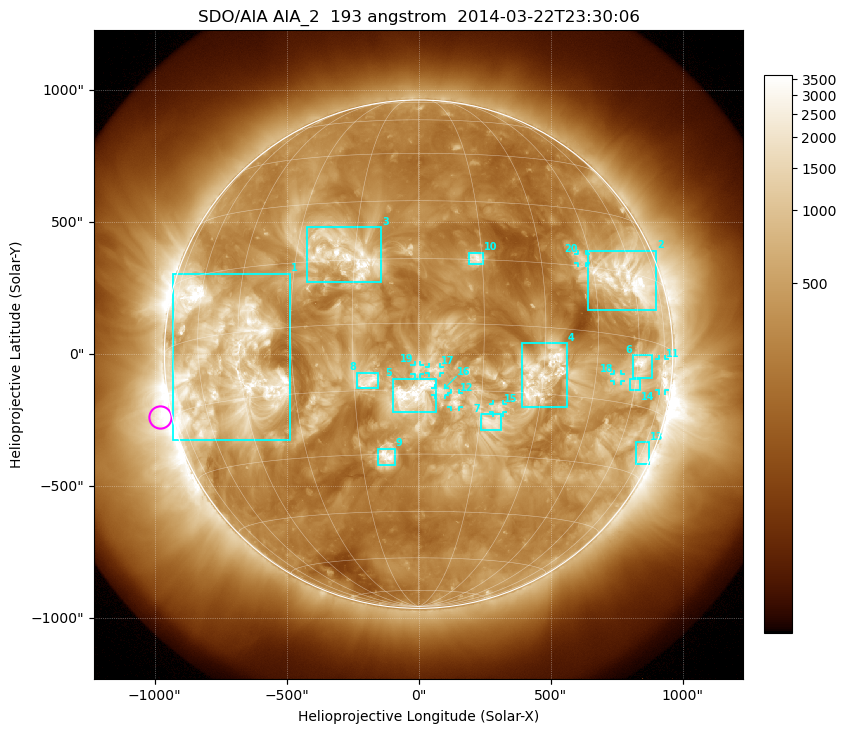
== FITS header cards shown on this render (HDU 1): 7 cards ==
TELESCOP= 'SDO/AIA'
INSTRUME= 'AIA_2'
WAVELNTH=                  193
WAVEUNIT= 'angstrom'
DATE-OBS= '2014-03-22T23:30:06.84'
CTYPE1  = 'HPLN-TAN'
CTYPE2  = 'HPLT-TAN'

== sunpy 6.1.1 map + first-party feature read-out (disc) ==
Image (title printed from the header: SDO/AIA AIA_2  193 angstrom  2014-03-22T23:30:06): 1024 x 1024 px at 2.4 arcsec/px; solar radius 963 arcsec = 401 px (full disc in frame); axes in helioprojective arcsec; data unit not stated in the header (colour bar unlabelled)
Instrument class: DISC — disc imager (sunpy class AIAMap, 193 A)
Bright regions (active regions / flare kernels): reference = the median radial profile (limb darkening/brightening removed); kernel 9 px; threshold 5 sigma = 953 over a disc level ~325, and >= 1.15x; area >= 12 px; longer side >= 10 px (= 24 arcsec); searched inside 0.97 R_sun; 20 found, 20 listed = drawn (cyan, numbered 1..; 8 of them under ~33 arcsec drawn as corner ticks so the feature stays visible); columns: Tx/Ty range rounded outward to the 5 arcsec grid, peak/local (2 s.f.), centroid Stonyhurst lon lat
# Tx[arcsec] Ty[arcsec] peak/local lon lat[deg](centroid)
1 -930..-485 -325..305 10 -50 -6
2 640..900 165..390 12 +58 +13
3 -425..-140 270..480 8.6 -17 +16
4 390..565 -205..40 7.5 +30 -11
5 -95..65 -220..-90 7 -1 -16
6 810..885 -90..-5 10 +62 -6
7 235..315 -285..-225 5.7 +18 -22
8 -235..-150 -130..-70 5.2 -12 -13
9 -155..-90 -420..-355 7.1 -8 -30
10 190..245 340..385 6 +14 +15
11 910..935 -140..-20 7.6 +75 -6
12 120..155 -200..-145 3.9 +9 -17
13 820..870 -420..-330 4.4 +76 -25
14 800..840 -140..-90 4.9 +60 -10
15 280..320 -220..-190 4.1 +19 -19
16 60..100 -155..-130 3.3 +5 -15
17 40..85 -70..-45 3 +4 -10
18 740..765 -100..-75 4.7 +52 -10
19 -15..5 -75..-40 3.3 +0 -10
20 605..635 345..380 4.5 +42 +17
Off-limb structures (1.02-1.3 R_sun): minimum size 162 px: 2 found; the strongest spans PA ~55..145 deg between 1.02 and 1.3 R_sun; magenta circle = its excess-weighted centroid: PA ~105 deg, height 1.05 R_sun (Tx ~-980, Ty ~-235 arcsec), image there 5.2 x the reference